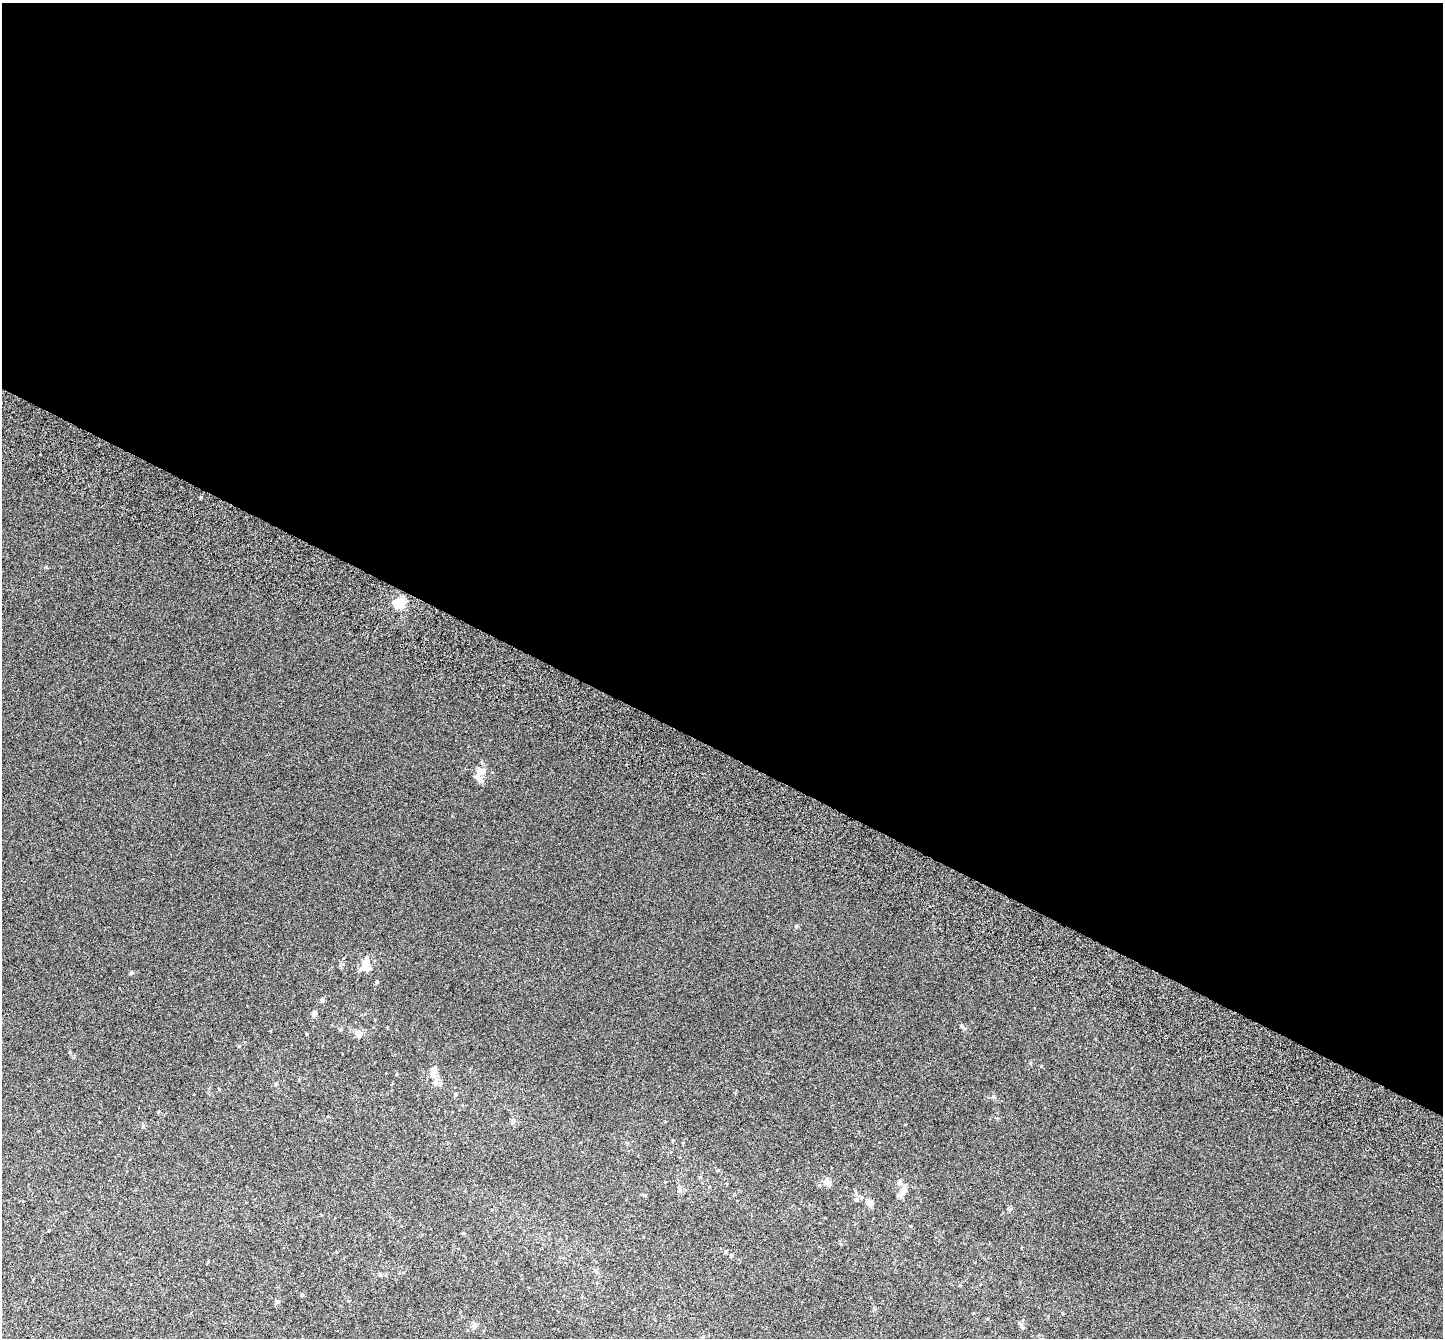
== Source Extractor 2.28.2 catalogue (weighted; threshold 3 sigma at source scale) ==
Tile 3 of 4 x 4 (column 3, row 1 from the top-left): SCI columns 3000-4440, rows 4406-5741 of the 5974 x 6071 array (HDU 1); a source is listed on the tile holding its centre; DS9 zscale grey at full resolution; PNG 1445 x 1340 px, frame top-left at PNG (2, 3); no overlay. Shown black and unused: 56% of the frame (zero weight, under 3 of 6 exposures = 6% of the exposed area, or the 3 px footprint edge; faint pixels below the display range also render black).
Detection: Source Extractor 2.28.2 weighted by HDU 2 'WHT'; one run over the whole footprint, this tile lists its part. Background 0.00107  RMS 0.0049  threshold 0.02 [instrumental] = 3 sigma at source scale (4.09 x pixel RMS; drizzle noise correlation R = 1.36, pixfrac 0.8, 0.0396/0.0396 arcsec/px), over >= 5 px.
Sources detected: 35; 6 inside a brighter listed object's ellipse — not listed separately; the other 29 listed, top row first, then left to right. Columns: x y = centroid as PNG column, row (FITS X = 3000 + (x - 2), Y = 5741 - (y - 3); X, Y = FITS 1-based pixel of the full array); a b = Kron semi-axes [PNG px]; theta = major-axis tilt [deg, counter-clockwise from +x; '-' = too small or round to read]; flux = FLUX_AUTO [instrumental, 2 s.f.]
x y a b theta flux
399 603 5 5 - 37
479 771 8 7 - 2.4
365 968 12 11 - 3.9
131 973 5 5 - 0.52
377 982 4 4 - 0.62
322 1000 6 5 - 0.9
314 1013 8 5 69 1.3
962 1026 5 4 - 0.59
358 1034 8 6 -56 2.7
396 1074 4 3 - 0.35
434 1074 13 9 78 3.2
275 1084 5 3 - 0.39
456 1094 5 5 - 0.72
993 1097 7 5 -33 0.74
513 1121 7 6 - 0.89
718 1170 4 4 - 0.38
827 1182 12 8 -53 2
899 1182 7 6 - 1.7
679 1190 7 6 - 1.2
903 1192 14 7 46 2.3
856 1199 6 5 - 0.84
869 1202 14 9 -37 2.6
725 1252 5 4 - 0.55
731 1255 5 4 - 0.44
380 1275 6 4 -44 0.57
302 1295 4 4 - 0.43
277 1302 6 6 - 0.87
474 1326 8 6 74 1.3
1022 1326 12 3 -68 0.76
Unlisted compact peaks at least as high as the median listed source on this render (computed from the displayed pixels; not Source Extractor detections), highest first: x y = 796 926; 239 1046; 46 567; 200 497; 1041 1066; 673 1140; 905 1124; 143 1126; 70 1052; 340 965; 307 1034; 1009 1209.